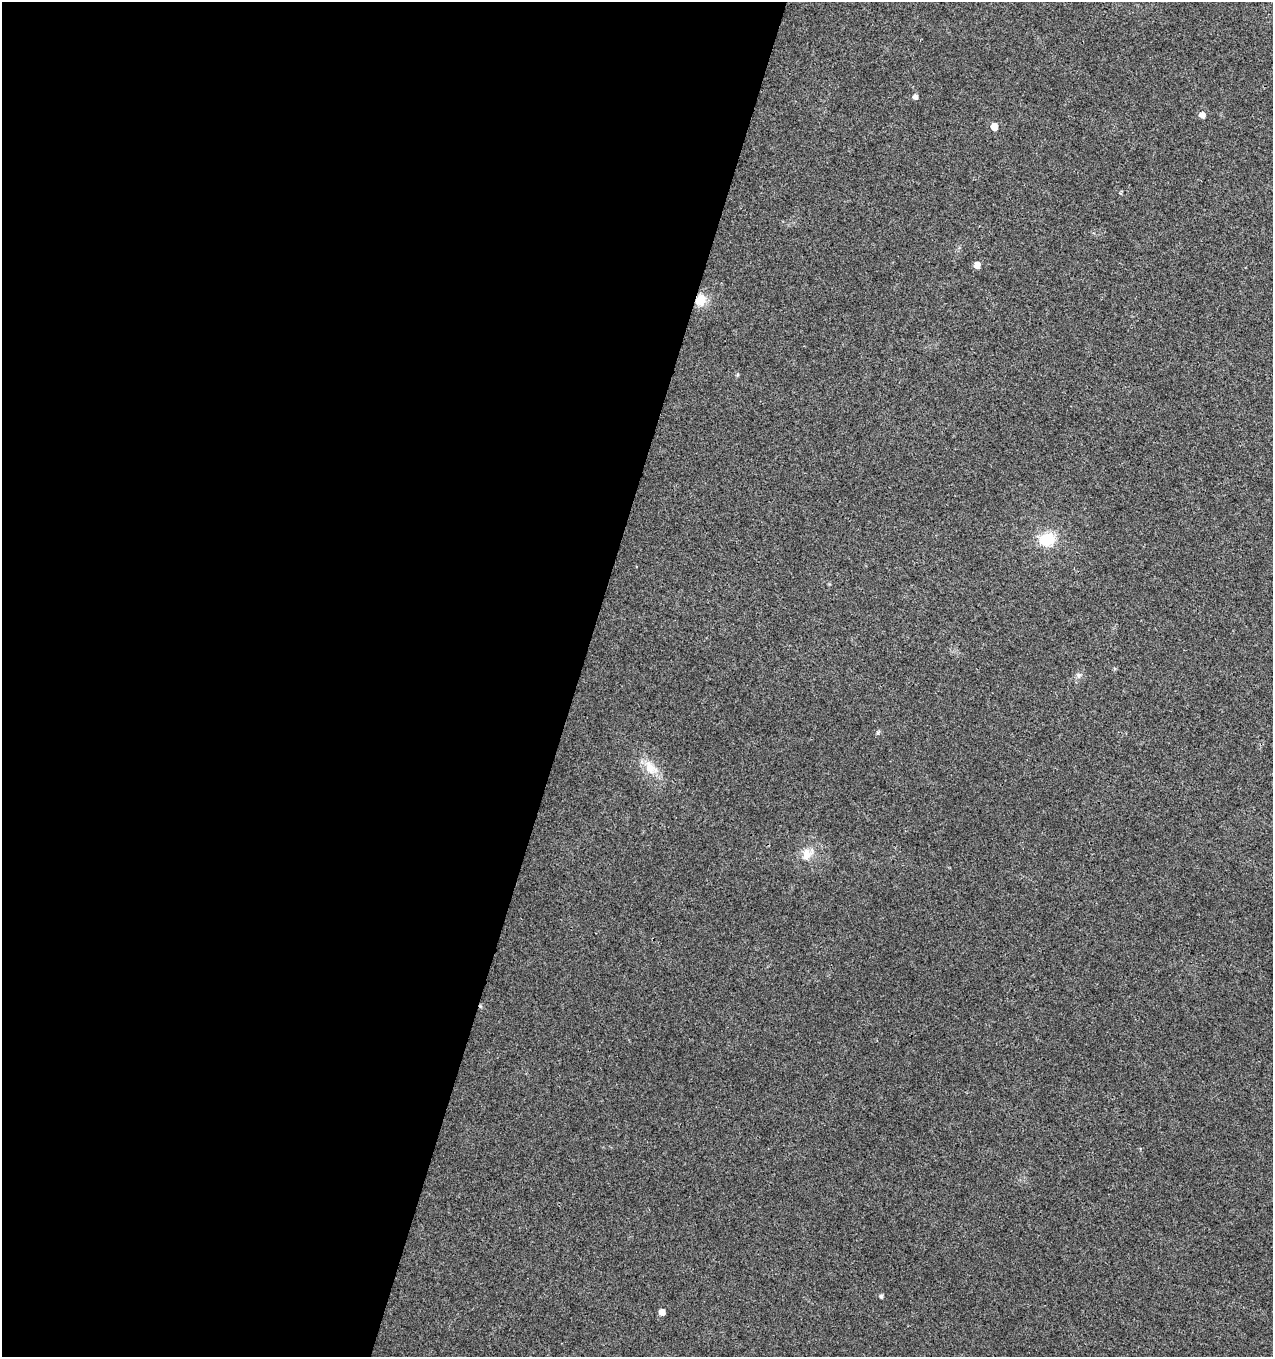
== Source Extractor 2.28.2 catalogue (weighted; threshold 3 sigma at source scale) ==
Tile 5 of 4 x 4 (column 1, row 2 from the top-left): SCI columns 279-1549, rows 2709-4063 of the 5574 x 5425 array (HDU 1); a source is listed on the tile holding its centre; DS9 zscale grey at full resolution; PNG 1275 x 1359 px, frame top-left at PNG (2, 2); no overlay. Shown black and unused: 45% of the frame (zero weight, under 3 of 4 exposures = <1% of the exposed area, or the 3 px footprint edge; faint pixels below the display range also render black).
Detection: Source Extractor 2.28.2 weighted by HDU 2 'WHT'; one run over the whole footprint, this tile lists its part. Background 0.00757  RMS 0.0031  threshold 0.0141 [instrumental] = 3 sigma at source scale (4.5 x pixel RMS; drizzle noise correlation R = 1.50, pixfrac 1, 0.0396/0.0396 arcsec/px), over >= 5 px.
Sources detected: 12; all 12 listed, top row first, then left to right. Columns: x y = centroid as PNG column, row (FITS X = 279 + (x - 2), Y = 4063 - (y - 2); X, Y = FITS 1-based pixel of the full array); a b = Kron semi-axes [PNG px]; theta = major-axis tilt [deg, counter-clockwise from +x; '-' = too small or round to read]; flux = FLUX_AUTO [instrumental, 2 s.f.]
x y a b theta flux
915 96 5 5 - 1.5
1202 115 5 5 - 2.3
994 127 5 5 - 4.7
977 265 5 5 - 2.7
700 300 12 11 - 4.9
737 375 5 3 - 0.35
1047 539 23 18 15 7.9
1078 675 8 7 - 0.92
651 768 19 14 -42 5
807 854 19 14 49 4.2
881 1296 4 4 - 0.73
662 1312 5 4 - 2.3
Overlapping masked pixels (flux is a lower limit): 1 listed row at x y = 700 300
Unlisted compact peaks at least as high as the median listed source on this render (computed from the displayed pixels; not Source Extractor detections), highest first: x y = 878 733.